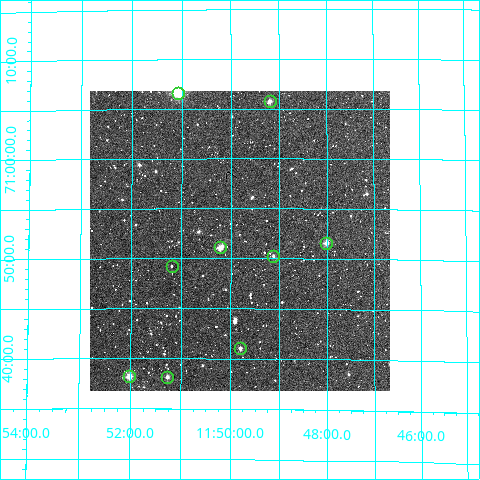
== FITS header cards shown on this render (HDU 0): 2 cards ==
NAXIS1  =                  300
NAXIS2  =                  300

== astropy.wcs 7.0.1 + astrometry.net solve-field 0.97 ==
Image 300 x 300 px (HDU 0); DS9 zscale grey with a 90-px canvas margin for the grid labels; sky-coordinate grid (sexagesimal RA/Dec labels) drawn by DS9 from the SOLVED WCS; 9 Tycho-2 reference stars matched to detected sources circled (green)
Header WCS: RA---TAN/DEC--TAN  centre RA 11:49:48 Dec +70:52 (177.45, +70.86 deg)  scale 6 arcsec/px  FOV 30.0' x 30.0'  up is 0 deg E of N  parity normal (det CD < 0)
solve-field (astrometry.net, Tycho-2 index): VERIFIED the header's WCS against the Tycho-2 star catalogue (9 matches, 0 conflicts) and refined it, rather than solving blind
Solved WCS: RA---TAN-SIP/DEC--TAN-SIP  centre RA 11:49:49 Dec +70:52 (177.45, +70.86 deg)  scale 6.05 arcsec/px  FOV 30.3' x 30.0'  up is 0 deg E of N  parity normal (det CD < 0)
The solver's refit moves the header's centre by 4 arcsec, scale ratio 1.009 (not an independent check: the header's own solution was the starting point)
Tycho-2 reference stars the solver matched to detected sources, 9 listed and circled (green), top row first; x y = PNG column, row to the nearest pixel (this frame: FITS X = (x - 90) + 1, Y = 300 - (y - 91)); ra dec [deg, ICRS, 3 dp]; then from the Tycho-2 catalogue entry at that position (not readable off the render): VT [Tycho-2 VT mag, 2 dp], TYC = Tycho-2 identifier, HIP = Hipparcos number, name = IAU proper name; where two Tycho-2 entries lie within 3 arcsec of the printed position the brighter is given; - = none
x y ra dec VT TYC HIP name
178 93 177.769 +71.111 8.81 4396-631-1 57797 -
270 101 177.298 +71.096 11.26 4396-503-1 - -
326 243 177.003 +70.860 10.99 4396-685-1 - -
220 247 177.555 +70.852 11.17 4396-618-1 - -
273 256 177.281 +70.838 12.57 4396-1025-1 - -
172 266 177.797 +70.820 13.08 4396-427-1 - -
240 348 177.450 +70.684 11.77 4396-901-1 - -
129 376 178.006 +70.636 10.26 4396-880-1 - -
167 377 177.816 +70.636 11.40 4396-779-1 - -